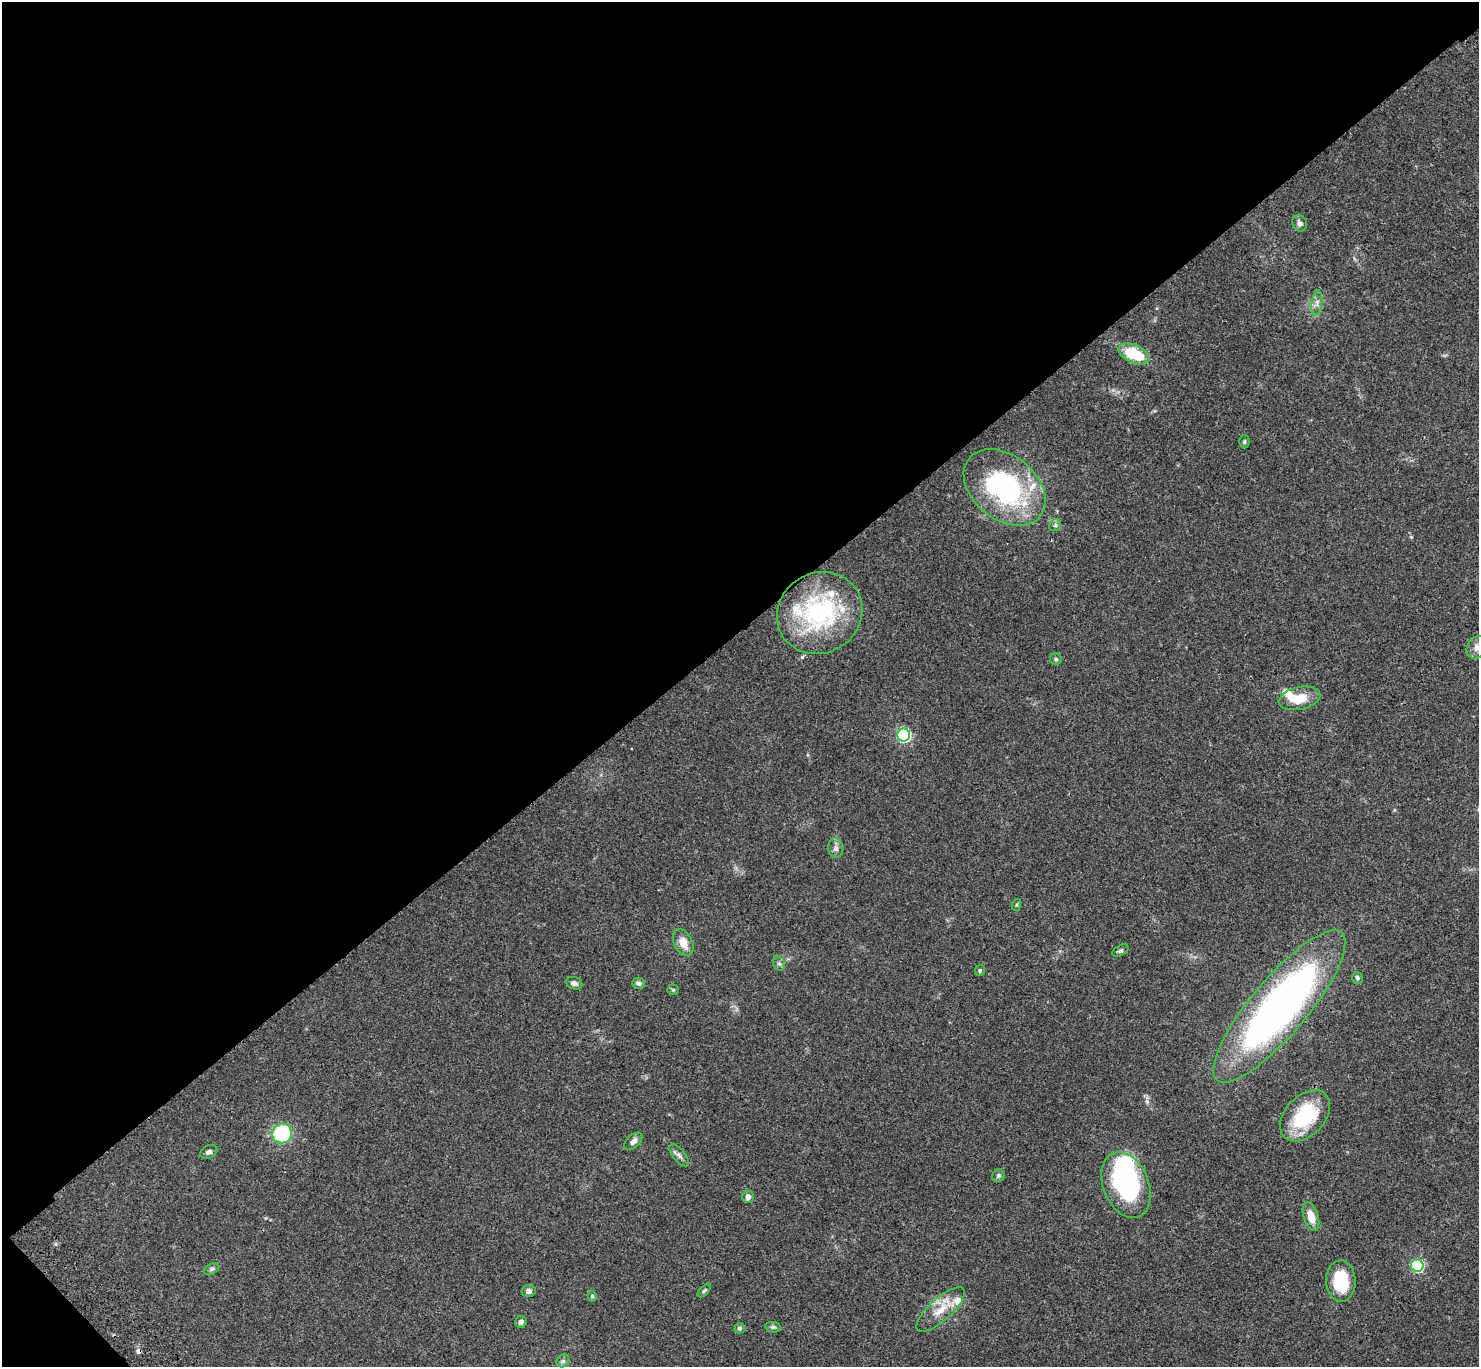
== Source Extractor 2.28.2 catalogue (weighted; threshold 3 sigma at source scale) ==
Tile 5 of 4 x 4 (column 1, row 2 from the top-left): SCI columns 103-1579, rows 3117-4481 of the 6109 x 6091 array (HDU 1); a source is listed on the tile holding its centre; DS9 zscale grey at full resolution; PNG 1481 x 1369 px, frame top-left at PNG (2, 2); each listed source drawn as its Kron ellipse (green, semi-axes under 4 px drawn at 4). Shown black and unused: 47% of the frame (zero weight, under 3 of 4 exposures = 6% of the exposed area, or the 3 px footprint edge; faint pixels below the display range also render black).
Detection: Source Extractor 2.28.2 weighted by HDU 2 'WHT'; one run over the whole footprint, this tile lists its part. Background 0.0461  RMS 0.0052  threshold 0.0232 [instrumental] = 3 sigma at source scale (4.5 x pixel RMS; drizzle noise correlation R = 1.50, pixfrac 1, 0.05/0.05 arcsec/px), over >= 5 px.
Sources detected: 47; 1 inside a brighter object's white glare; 1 cosmic-ray / hot-pixel residue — neither listed nor drawn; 3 inside a brighter listed object's ellipse — not listed separately; the other 42 listed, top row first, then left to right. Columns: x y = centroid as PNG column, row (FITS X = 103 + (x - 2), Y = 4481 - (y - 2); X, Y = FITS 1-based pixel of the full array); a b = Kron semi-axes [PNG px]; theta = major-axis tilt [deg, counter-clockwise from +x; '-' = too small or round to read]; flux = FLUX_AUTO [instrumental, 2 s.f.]
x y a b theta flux
1300 223 8 7 - 1.8
1317 303 13 5 82 2.2
1134 354 16 9 -25 20
1244 442 7 5 -89 0.83
1005 487 46 32 -39 79
1055 525 6 5 - 1.1
820 613 44 40 32 60
1477 647 12 9 55 3.2
1056 659 6 5 - 0.88
1299 698 21 11 12 9.4
904 735 6 6 - 64
836 848 10 7 -85 1.9
1016 905 6 4 71 0.61
683 942 14 9 -63 5.8
1120 951 9 5 28 1
779 964 7 5 -68 1.1
980 970 6 4 63 0.8
1357 978 6 5 - 1.1
574 983 8 6 -21 1.8
639 983 6 5 - 1.4
673 990 5 5 - 0.67
1279 1006 96 28 50 250
1305 1116 30 19 47 33
282 1133 10 10 - 41
633 1141 11 6 42 2.1
209 1152 9 6 29 1.6
679 1155 13 6 -50 1.8
998 1176 7 5 48 0.96
1126 1185 34 22 -68 66
748 1197 6 5 - 2.2
1311 1216 15 7 -72 6.1
1417 1266 6 6 - 54
212 1269 8 5 27 0.97
1341 1281 21 15 -89 21
529 1291 7 6 - 1.4
704 1291 8 4 45 0.74
592 1296 5 4 - 0.85
941 1310 31 11 42 9.2
521 1322 6 6 - 1.4
773 1327 8 5 -9 1.1
740 1328 5 5 - 0.97
563 1361 7 5 45 1.2
Overlapping masked pixels (flux is a lower limit): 1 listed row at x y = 1279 1006
Isophote crosses this tile's border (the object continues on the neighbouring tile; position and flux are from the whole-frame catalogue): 1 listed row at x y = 1477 647